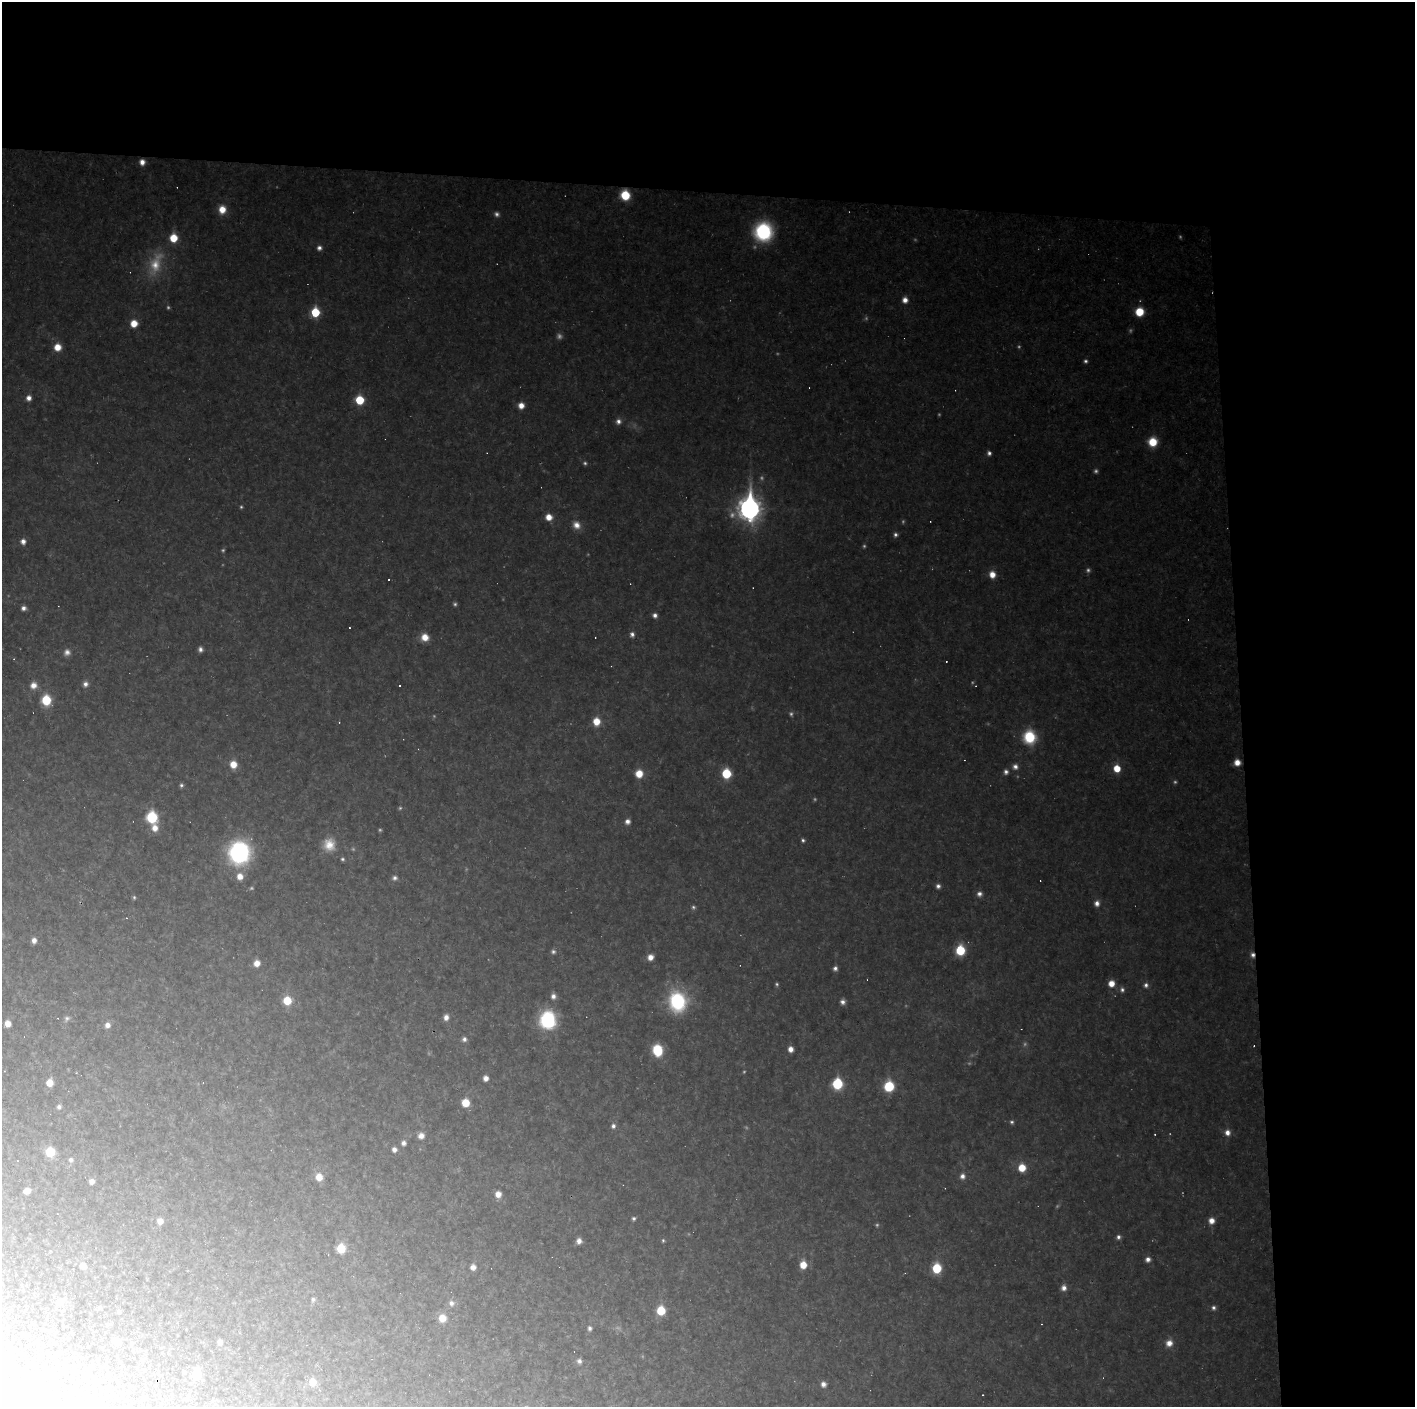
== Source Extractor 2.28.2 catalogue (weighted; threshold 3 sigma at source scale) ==
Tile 3 of 3 x 3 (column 3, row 1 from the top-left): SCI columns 2827-4239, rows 2810-4214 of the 4239 x 4214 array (HDU 1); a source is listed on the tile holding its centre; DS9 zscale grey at full resolution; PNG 1417 x 1409 px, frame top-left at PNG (2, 2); no overlay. Shown black and unused: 24% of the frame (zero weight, under 2 of 3 exposures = <1% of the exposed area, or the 3 px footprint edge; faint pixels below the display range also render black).
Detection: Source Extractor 2.28.2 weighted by HDU 2 'WHT'; one run over the whole footprint, this tile lists its part. Background 0.162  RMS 0.013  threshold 0.0573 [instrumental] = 3 sigma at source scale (4.5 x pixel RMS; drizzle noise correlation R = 1.50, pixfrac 1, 0.05/0.05 arcsec/px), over >= 5 px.
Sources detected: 207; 52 too faint to see at this stretch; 21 cosmic-ray / hot-pixel residue — not listed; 1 inside a brighter listed object's ellipse — not listed separately; the other 133 listed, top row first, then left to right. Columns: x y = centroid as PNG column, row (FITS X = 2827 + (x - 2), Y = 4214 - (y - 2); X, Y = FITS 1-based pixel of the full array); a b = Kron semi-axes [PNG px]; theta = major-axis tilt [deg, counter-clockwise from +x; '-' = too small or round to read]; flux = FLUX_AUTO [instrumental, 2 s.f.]
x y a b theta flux
142 162 5 5 - 11
625 195 7 7 - 63
222 209 9 8 - 23
763 232 19 18 - 140
319 248 6 5 - 6.6
155 264 39 19 70 61
905 300 7 7 - 11
315 312 7 6 - 81
1139 312 7 7 - 42
134 323 7 7 - 25
57 347 7 7 - 23
29 398 6 5 - 9.5
360 400 7 7 - 53
521 405 6 6 - 15
618 421 7 7 - 7.6
1153 442 8 8 - 43
989 453 6 5 - 5.1
749 508 12 10 86 1000
549 517 7 7 - 18
576 525 11 9 -54 15
23 541 6 5 - 10
992 574 8 7 - 18
24 608 5 5 - 6.4
655 615 6 5 - 6.5
349 628 3 3 - 2
632 634 7 6 - 6.1
425 637 8 8 - 22
595 637 2 2 - 1
200 649 5 5 - 5.9
67 652 9 8 - 8.3
85 684 7 6 - 7.5
33 685 8 8 - 14
46 700 8 7 - 60
596 721 8 7 - 28
339 722 3 3 - 1.3
1029 737 11 10 - 88
1237 762 6 6 - 16
233 764 8 7 - 24
1015 766 8 8 - 8.3
1117 768 6 5 - 32
1006 772 7 6 - 6.1
726 773 7 6 - 69
639 774 8 7 - 28
181 785 5 4 - 3.6
152 817 8 7 - 110
627 821 6 6 - 8
155 828 8 8 - 16
803 840 5 4 - 3.5
329 845 16 15 - 27
239 852 21 19 75 210
342 859 4 4 - 3
240 876 9 8 - 17
395 878 7 7 - 5.3
938 886 6 5 - 5.7
979 894 7 6 - 7.6
134 897 4 4 - 2.3
1097 903 7 6 - 9.2
34 940 6 5 - 8.5
960 950 8 7 - 73
1252 955 7 5 -71 6.7
650 957 7 6 - 13
257 963 7 6 - 14
835 968 5 5 - 5.5
1111 983 6 6 - 19
1146 985 7 7 - 6
1122 990 7 6 - 5.2
553 996 8 6 -80 7.8
287 1000 7 7 - 41
677 1001 24 21 -80 120
843 1002 6 5 - 7.3
446 1017 8 6 86 10
67 1018 9 7 49 5
548 1020 18 16 89 110
8 1023 6 6 - 15
107 1025 7 6 - 9.5
464 1039 6 6 - 5.9
791 1049 5 5 - 11
657 1050 10 8 -74 63
4 1071 3 2 - 0.69
486 1078 5 5 - 11
50 1083 7 6 - 21
203 1083 3 2 - 0.78
837 1084 8 7 - 100
889 1086 8 7 - 81
465 1103 6 6 - 34
59 1107 7 6 - 4.6
1012 1122 6 5 - 3.5
613 1126 6 6 - 5.5
1227 1132 7 7 - 11
1155 1134 2 2 - 1
421 1136 7 6 - 11
403 1143 6 5 - 6.3
394 1149 5 5 - 7.6
50 1152 7 7 - 45
71 1160 7 6 - 4.9
17 1161 2 2 - 0.78
1022 1168 7 7 - 32
962 1176 8 7 - 8.7
319 1177 8 7 - 19
92 1181 5 4 - 7.9
27 1191 6 5 - 11
498 1194 7 6 - 14
634 1219 5 5 - 3.7
160 1221 6 6 - 11
1211 1221 6 6 - 14
1118 1237 6 5 - 5.4
663 1240 5 5 - 2.4
579 1241 6 5 - 8.9
341 1248 7 6 - 43
1148 1259 7 6 - 7.9
803 1265 7 6 - 25
83 1266 7 6 - 13
473 1267 6 6 - 10
937 1268 8 6 89 66
1064 1288 7 6 - 9.6
313 1299 7 6 - 4.3
60 1302 9 9 - 13
451 1303 8 8 - 7.5
100 1308 5 5 - 3.2
1214 1308 6 6 - 4.9
661 1311 7 7 - 50
119 1312 5 4 - 2.7
442 1318 8 8 - 22
590 1328 6 6 - 5.3
118 1342 7 6 - 12
220 1342 6 5 - 5.8
1169 1343 9 8 - 16
579 1361 7 7 - 6.2
196 1374 8 7 - 32
312 1382 8 7 - 20
823 1384 6 6 - 8.3
41 1388 12 8 87 5.7
983 1395 2 2 - 1
Overlapping masked pixels (flux is a lower limit): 2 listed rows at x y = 625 195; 1252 955